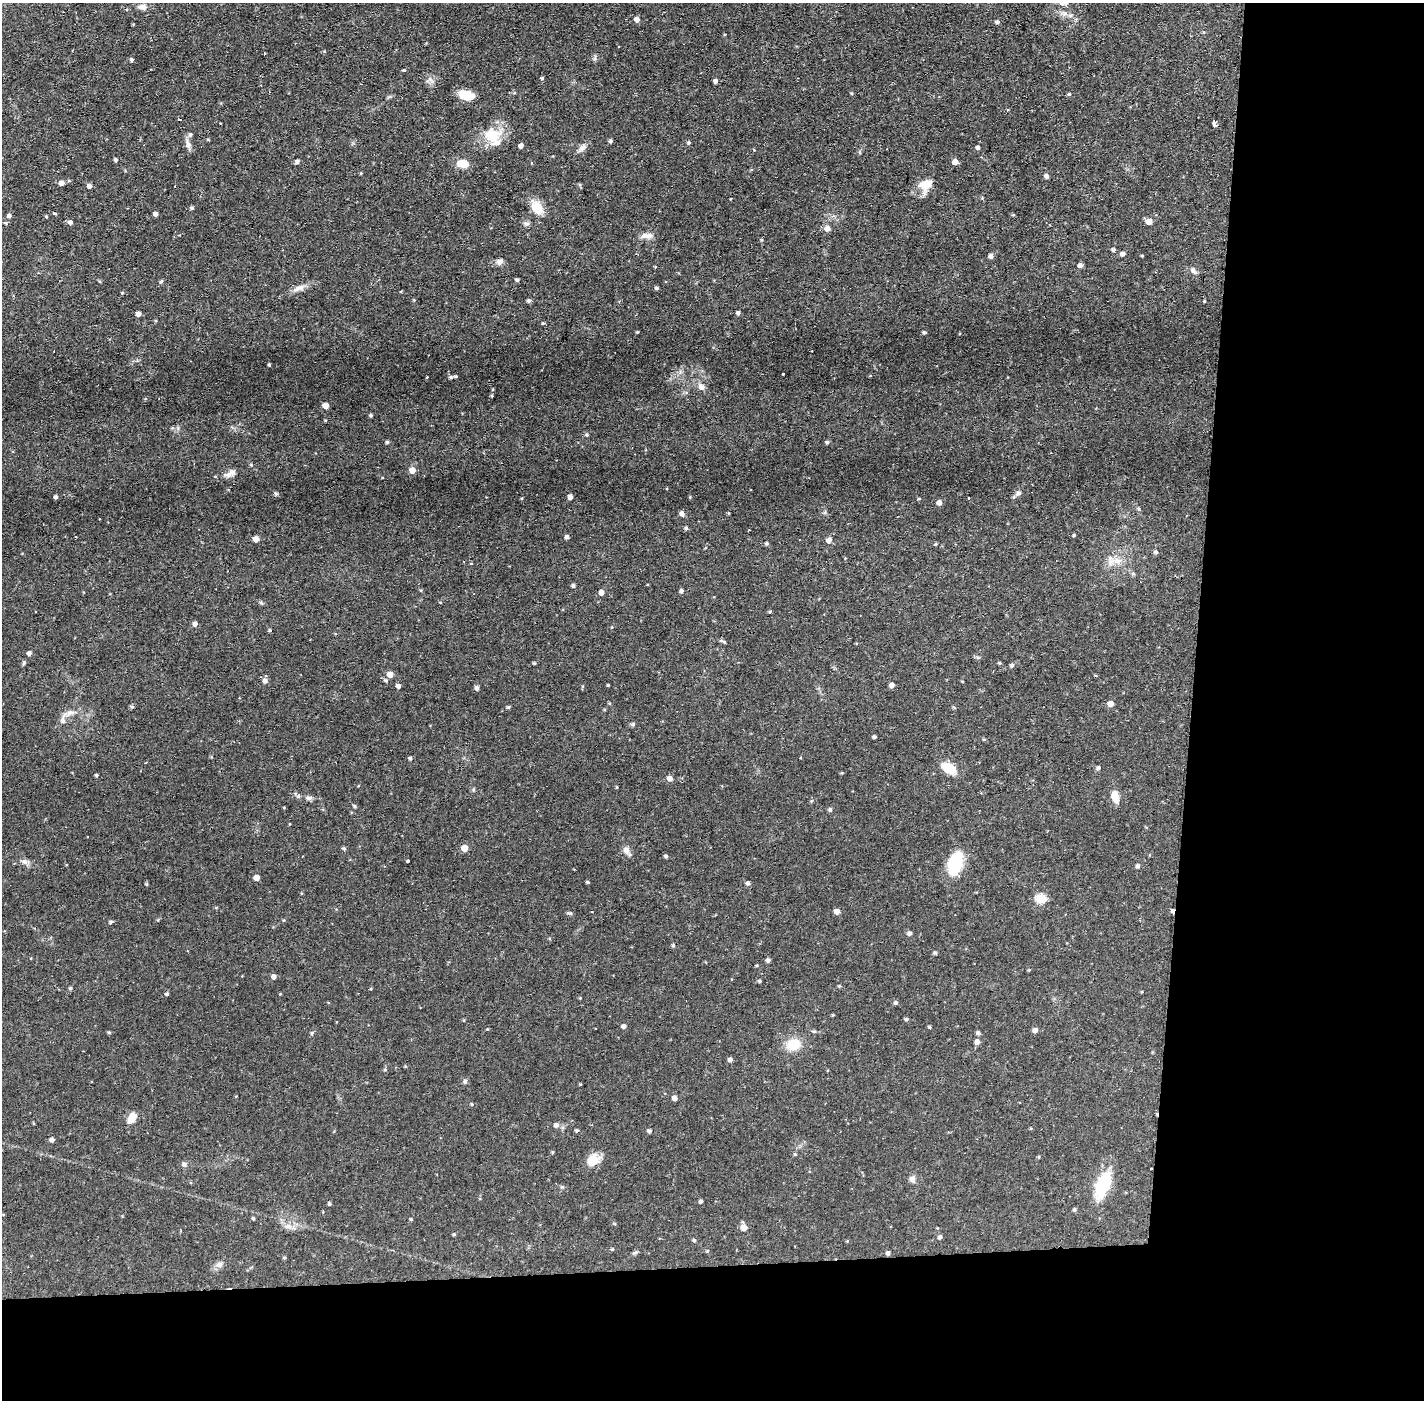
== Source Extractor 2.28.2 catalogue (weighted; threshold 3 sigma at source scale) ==
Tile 9 of 3 x 3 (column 3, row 3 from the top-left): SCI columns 2846-4267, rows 54-1451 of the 4267 x 4300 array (HDU 1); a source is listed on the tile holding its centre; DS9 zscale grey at full resolution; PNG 1426 x 1402 px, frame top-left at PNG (2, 3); no overlay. Shown black and unused: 24% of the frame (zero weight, under 2 of 3 exposures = <1% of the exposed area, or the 3 px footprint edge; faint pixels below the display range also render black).
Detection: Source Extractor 2.28.2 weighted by HDU 2 'WHT'; one run over the whole footprint, this tile lists its part. Background 0.0582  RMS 0.006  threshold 0.0272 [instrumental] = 3 sigma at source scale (4.5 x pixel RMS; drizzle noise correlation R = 1.50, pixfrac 1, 0.05/0.05 arcsec/px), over >= 5 px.
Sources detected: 223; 6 cosmic-ray / hot-pixel residue — not listed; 3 inside a brighter listed object's ellipse — not listed separately; the other 214 listed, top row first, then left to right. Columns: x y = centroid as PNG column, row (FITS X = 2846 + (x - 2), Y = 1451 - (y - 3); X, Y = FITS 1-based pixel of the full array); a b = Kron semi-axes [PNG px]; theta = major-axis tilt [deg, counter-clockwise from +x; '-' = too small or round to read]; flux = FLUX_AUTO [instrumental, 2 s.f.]
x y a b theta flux
142 7 11 7 -3 3.2
1064 14 7 4 -72 1.5
637 19 5 5 - 2.6
997 22 5 4 - 1.4
264 54 3 2 - 0.9
595 58 9 3 78 1
131 59 5 4 - 1.1
404 70 4 3 - 0.54
542 78 4 4 - 0.79
715 81 4 4 - 1.9
1069 94 4 4 - 0.85
466 95 15 9 -15 10
180 119 3 3 - 1.2
1215 123 4 3 - 45
190 134 6 5 - 1.4
492 135 23 20 -2 17
610 141 4 4 - 1.2
688 142 5 4 - 0.86
188 145 15 6 -74 2.9
521 146 4 4 - 2.5
978 147 5 4 - 1.6
582 148 14 7 49 2.8
115 160 4 4 - 1.2
297 161 6 5 - 1.3
955 162 5 5 - 3.8
463 164 10 7 -8 11
361 173 4 3 - 0.49
1046 176 5 4 - 1.9
69 181 5 3 - 0.59
61 183 5 5 - 2.9
925 185 20 14 67 8.6
89 186 5 5 - 2
192 208 4 4 - 1.1
537 208 17 10 -52 11
55 214 4 3 - 0.9
156 214 4 4 - 2.4
1013 215 5 3 - 0.49
9 216 5 4 - 1.6
46 217 5 3 - 0.55
1149 221 5 5 - 5.1
70 222 5 5 - 1.9
6 223 5 3 - 0.67
526 224 8 6 -19 1.6
827 228 7 6 - 3.4
647 236 16 7 -2 3.8
762 240 5 4 - 0.68
1113 250 5 4 - 1.3
1122 254 5 5 - 2.2
991 256 5 5 - 2.1
1142 256 4 3 - 0.48
500 262 8 6 25 2.7
1080 265 5 4 - 2.6
1193 271 10 5 -38 1.7
517 280 4 4 - 1
161 281 5 4 - 0.91
657 288 5 4 - 1
297 289 13 6 37 3.1
122 293 4 4 - 0.57
529 301 5 4 - 1.3
1204 301 4 3 - 0.49
738 313 4 4 - 1.3
138 314 5 5 - 2.4
542 323 4 3 - 1
637 332 3 3 - 0.47
924 332 4 3 - 1.1
269 365 3 3 - 0.68
783 374 3 3 - 0.97
427 377 3 2 - 0.4
451 377 6 4 14 1.1
701 387 7 6 - 4.1
325 405 5 4 - 6.1
371 415 4 3 - 0.88
172 428 5 5 - 0.72
587 435 5 5 - 1
387 442 4 4 - 0.98
827 442 5 5 - 1.1
251 465 5 4 - 0.64
412 470 5 5 - 5.3
228 475 13 7 11 3.1
276 493 6 4 -1 0.81
1018 493 8 6 19 1.8
56 497 4 4 - 1.4
570 497 4 4 - 2.9
690 497 4 4 - 0.49
969 498 3 3 - 1
919 499 4 3 - 0.6
939 502 5 5 - 2.9
1138 509 6 4 -90 0.73
728 513 3 3 - 0.53
682 514 5 5 - 2.3
686 528 5 4 - 1.1
1074 535 4 3 - 0.66
567 537 4 4 - 1.7
256 539 5 5 - 3.7
829 540 5 5 - 3.3
767 543 4 4 - 0.89
935 544 4 4 - 0.68
1156 552 5 4 - 1.3
1117 561 13 8 2 4.7
573 586 5 4 - 1.2
681 591 5 4 - 1.3
601 593 5 5 - 3.4
36 611 2 2 - 0.56
770 612 4 3 - 0.64
195 624 5 5 - 2.1
270 630 4 4 - 0.71
724 642 6 5 - 0.86
29 653 4 4 - 2
534 663 4 3 - 0.78
1000 663 4 4 - 0.64
1012 666 5 5 - 1.3
390 674 5 5 - 5.5
1095 675 4 3 - 0.51
386 680 6 5 - 1
265 681 6 5 - 2.3
608 685 3 3 - 0.47
892 685 5 4 - 2.8
398 686 4 4 - 2
477 688 5 5 - 1.6
1111 704 5 5 - 5
132 707 5 4 - 1.1
508 707 4 3 - 0.95
63 719 18 7 81 3.5
633 724 5 5 - 1
874 737 3 3 - 0.92
984 739 4 4 - 0.58
410 758 4 4 - 1.2
949 768 14 8 -28 13
1098 768 5 5 - 1.2
841 773 4 3 - 0.54
96 775 4 4 - 0.83
670 778 5 5 - 3.2
298 796 6 4 -45 0.99
1115 797 12 7 -73 7.2
309 798 9 5 -1 1.8
811 801 5 4 - 0.65
354 806 5 4 - 0.77
830 810 5 4 - 1.4
344 848 5 4 - 0.96
464 848 5 5 - 6.8
626 850 10 8 -61 3.3
666 856 5 4 - 1
407 861 3 3 - 6
25 862 8 7 - 2.3
955 864 24 13 72 28
1138 866 5 5 - 1.3
257 877 5 4 - 4.6
587 882 3 3 - 0.91
748 883 5 4 - 1.6
147 884 5 3 - 0.64
1041 899 6 5 - 31
837 911 5 4 - 4.2
570 913 7 4 -22 0.87
284 920 5 3 - 0.49
111 921 5 4 - 1.1
909 933 6 4 12 1.5
673 945 4 4 - 0.96
935 952 6 4 0 0.76
768 960 5 4 - 1.7
757 965 4 3 - 0.54
274 977 5 5 - 2.1
759 981 4 4 - 0.87
839 986 4 4 - 0.62
70 988 5 4 - 0.86
1142 992 4 3 - 0.43
167 994 4 4 - 1
896 1003 5 5 - 1.1
833 1015 3 3 - 0.54
906 1019 4 4 - 1
623 1026 5 4 - 2.1
929 1027 4 3 - 0.76
487 1029 3 3 - 0.44
1035 1030 5 5 - 2.7
109 1032 5 4 - 0.73
312 1033 6 4 89 0.75
978 1033 5 4 - 1.5
977 1042 6 5 - 2.4
793 1044 14 11 14 13
730 1060 5 4 - 2
405 1066 4 3 - 0.53
385 1069 5 4 - 0.69
465 1081 6 6 - 1.2
580 1084 3 3 - 0.46
674 1098 5 5 - 2.6
472 1104 5 4 - 0.63
132 1118 11 7 60 6.9
556 1125 6 6 - 2
577 1130 4 4 - 0.87
649 1131 4 4 - 1.3
52 1140 4 4 - 2.6
552 1152 4 4 - 0.61
795 1154 5 4 - 0.64
593 1160 15 12 47 8.6
184 1164 6 6 - 1.2
912 1179 8 7 - 2.7
1102 1186 31 14 69 27
701 1201 5 4 - 1.1
329 1204 4 4 - 0.91
1074 1210 5 5 - 0.88
253 1218 4 4 - 0.75
411 1219 4 3 - 0.59
614 1223 5 3 - 0.56
288 1226 13 7 -13 3.7
744 1228 5 5 - 5.1
454 1234 4 3 - 0.68
940 1237 5 5 - 1.5
694 1240 5 4 - 0.94
847 1241 4 4 - 0.45
612 1249 4 4 - 0.73
707 1251 4 4 - 0.62
635 1253 8 4 10 0.97
888 1253 5 4 - 1.5
284 1258 4 4 - 0.67
219 1264 9 7 14 2.6